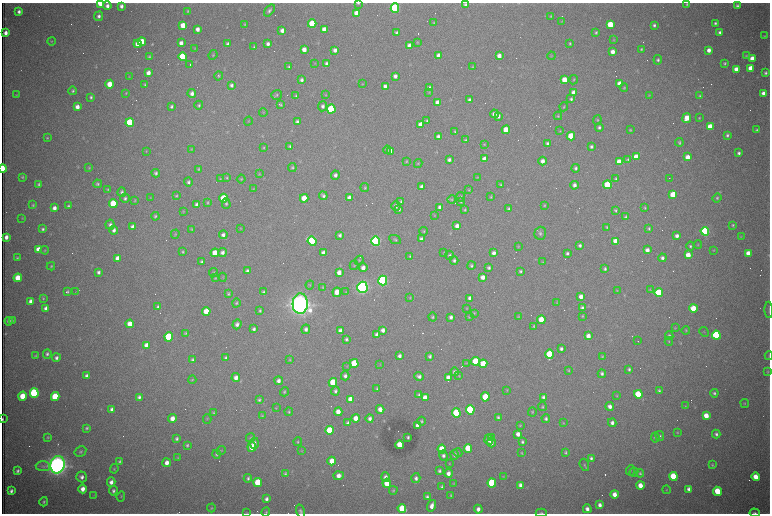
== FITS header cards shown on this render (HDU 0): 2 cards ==
NAXIS1  =                 1536 /fastest changing axis
NAXIS2  =                 1023 /next to fastest changing axis

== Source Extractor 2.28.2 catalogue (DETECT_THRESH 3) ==
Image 1536 x 1023 px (HDU 0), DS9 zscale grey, zoomed out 1/2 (1 PNG px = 2 x 2 image px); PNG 772 x 516 px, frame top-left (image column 1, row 1022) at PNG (2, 3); each listed source drawn as its Kron ellipse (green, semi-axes under 4 px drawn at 4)
Background 2730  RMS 32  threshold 95.8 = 3 sigma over >= 5 px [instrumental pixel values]
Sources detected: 659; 105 cannot appear on this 1/2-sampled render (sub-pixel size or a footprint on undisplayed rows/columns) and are neither listed nor drawn; of the other 554, the 500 brightest by FLUX_AUTO listed and drawn (54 fainter detections omitted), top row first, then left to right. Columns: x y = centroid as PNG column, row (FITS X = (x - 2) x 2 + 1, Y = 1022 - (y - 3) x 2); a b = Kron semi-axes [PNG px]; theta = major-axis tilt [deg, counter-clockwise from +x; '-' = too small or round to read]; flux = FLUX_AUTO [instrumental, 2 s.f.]
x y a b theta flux
100 3 4 3 - 2.1e+05
358 3 4 3 - 7.3e+03
687 4 4 3 - 8.9e+03
465 5 4 4 - 1.6e+04
107 6 4 4 - 2.9e+04
121 6 4 3 - 2.6e+04
737 6 4 4 - 1.5e+04
395 8 4 4 - 1.2e+06
269 10 7 4 50 1.7e+04
188 11 4 3 - 6.8e+03
19 12 3 3 - 2.3e+04
357 13 4 4 - 8.8e+04
99 16 5 4 - 2.3e+04
551 16 3 2 - 5.1e+03
562 21 3 2 - 4.2e+03
433 23 4 3 - 5.0e+03
715 23 4 4 - 1.3e+04
245 24 3 3 - 7.1e+03
312 24 4 4 - 2.9e+05
183 25 4 4 - 1.2e+05
610 25 4 4 - 2.1e+05
654 25 3 3 - 1.4e+04
197 29 4 3 - 3.5e+04
324 29 4 3 - 6.8e+04
282 30 4 4 - 3.7e+04
396 32 4 3 - 1.1e+04
596 32 3 2 - 8.7e+03
720 32 4 4 - 2.4e+04
5 33 4 3 - 3.8e+04
765 36 4 3 - 7.5e+03
614 40 4 3 - 5.2e+03
51 41 4 3 - 6.4e+03
142 42 4 4 - 1.3e+05
417 42 4 4 - 5.9e+03
181 43 4 3 - 4.1e+04
570 43 3 3 - 8.5e+03
138 44 4 4 - 7.7e+04
228 44 4 3 - 1.9e+04
268 44 3 3 - 2.4e+04
409 46 4 3 - 5.6e+04
254 47 3 2 - 7.9e+03
195 48 4 3 - 4.7e+03
641 49 4 3 - 7.8e+03
304 50 4 3 - 5.1e+04
335 50 4 3 - 2.8e+04
709 50 4 3 - 3.8e+04
612 52 4 3 - 4.9e+04
213 55 5 3 - 8.4e+03
439 55 4 3 - 5.2e+04
499 56 4 3 - 4.4e+04
551 56 4 3 - 5.1e+03
746 56 4 4 - 7.1e+03
149 57 4 3 - 9.5e+03
182 57 4 4 - 3.1e+05
752 58 4 4 - 6.0e+04
658 60 4 4 - 1.4e+04
315 63 4 3 - 4.3e+03
326 63 4 3 - 1.6e+04
725 63 4 3 - 1.1e+04
190 65 2 1 - 2.3e+05
289 67 3 3 - 9.6e+03
473 67 4 3 - 5.8e+03
751 68 4 4 - 9.7e+04
736 69 4 4 - 6.0e+04
148 73 4 3 - 4.3e+04
765 73 4 3 - 1.4e+04
219 76 5 4 - 9.4e+03
395 76 4 3 - 2.7e+04
129 77 4 2 - 4.2e+03
302 80 3 3 - 1.8e+04
564 80 4 4 - 1.1e+05
574 80 5 3 - 7.0e+03
109 84 4 4 - 1.1e+05
362 84 4 2 - 4.4e+03
620 84 4 3 - 6.8e+04
145 85 4 3 - 9.2e+03
231 85 4 4 - 1.8e+04
385 86 4 3 - 2.5e+04
429 88 4 3 - 2.1e+04
624 88 4 3 - 6.8e+03
73 91 4 4 - 1.2e+04
429 92 4 3 - 6.1e+03
574 92 4 4 - 5.8e+04
126 93 4 4 - 6.3e+03
192 93 4 4 - 2.9e+04
763 93 4 3 - 3.1e+04
16 95 4 3 - 4.5e+03
277 95 5 5 - 1.1e+04
325 95 3 3 - 4.5e+03
649 95 4 3 - 5.4e+03
296 96 4 3 - 1.1e+04
699 96 4 3 - 8.4e+03
91 97 4 3 - 1.2e+04
571 99 4 4 - 1.4e+04
470 100 3 3 - 2.2e+04
438 102 4 3 - 5.1e+04
199 105 4 4 - 1.2e+04
280 105 3 3 - 7.9e+03
171 106 4 3 - 1.4e+04
323 106 5 4 - 2.2e+04
77 107 4 4 - 4.5e+04
564 107 4 3 - 6.7e+03
331 109 4 4 - 6.1e+05
263 113 4 4 - 6.1e+03
494 114 4 4 - 3.5e+04
498 116 4 3 - 3.1e+04
558 116 4 4 - 7.7e+03
687 118 5 4 - 9.6e+04
699 118 3 2 - 5.7e+03
597 120 4 3 - 7.8e+03
248 121 4 3 - 5.3e+03
427 121 4 3 - 1.2e+04
297 122 4 3 - 1.8e+04
130 123 4 4 - 6.3e+05
421 124 4 4 - 6.6e+04
599 127 4 4 - 1.6e+04
710 127 4 4 - 1.6e+05
506 130 4 4 - 1.5e+05
630 130 3 3 - 7.4e+03
756 130 3 3 - 9.6e+03
455 131 4 3 - 9.1e+03
560 131 3 3 - 5.3e+03
727 135 3 3 - 1.4e+04
438 136 4 3 - 2.0e+04
571 136 4 4 - 2.3e+05
47 138 3 3 - 6.9e+03
465 140 4 3 - 8.6e+03
679 142 4 3 - 1.1e+04
548 143 3 3 - 2.2e+04
484 144 3 3 - 5.2e+03
290 146 4 3 - 1.2e+04
264 147 4 3 - 6.4e+03
591 147 3 3 - 1.5e+04
191 149 4 3 - 5.9e+03
387 150 4 4 - 1.4e+04
146 151 4 3 - 5.3e+03
391 151 4 4 - 6.4e+04
739 153 4 3 - 1.8e+04
636 157 4 4 - 1.0e+05
688 157 4 3 - 5.5e+04
484 159 4 3 - 5.4e+04
628 159 4 3 - 8.4e+03
449 160 4 3 - 1.9e+04
406 161 4 3 - 6.8e+03
542 161 4 4 - 4.1e+04
619 162 4 4 - 1.5e+05
418 163 4 3 - 5.7e+03
292 167 4 4 - 1.1e+04
3 168 4 2 - 3.1e+05
89 168 4 3 - 6.7e+03
575 168 4 4 - 1.4e+04
198 169 3 3 - 7.5e+03
156 173 4 3 - 1.5e+04
259 174 3 2 - 4.2e+03
335 175 4 4 - 2.4e+04
22 177 3 2 - 8.2e+03
227 177 3 3 - 7.6e+03
477 177 3 3 - 4.4e+03
669 178 2 1 - 6.3e+03
220 179 3 3 - 4.7e+03
241 179 4 3 - 7.3e+03
616 179 4 4 - 1.1e+04
188 182 4 4 - 1.5e+04
39 184 4 3 - 1.2e+04
97 184 4 3 - 1.2e+04
500 185 3 3 - 7.6e+03
574 185 4 4 - 2.4e+04
607 185 4 4 - 3.1e+05
422 187 3 3 - 2.4e+04
365 188 4 4 - 7.9e+03
253 189 4 3 - 5.4e+03
108 190 4 4 - 9.3e+03
469 190 3 3 - 6.6e+03
122 192 5 4 - 1.5e+04
673 195 4 4 - 1.9e+05
176 196 4 3 - 8.3e+03
323 196 4 3 - 1.7e+04
461 197 5 4 - 9.1e+03
491 197 4 3 - 7.3e+03
125 198 5 4 - 1.7e+04
150 198 3 3 - 4.7e+03
224 198 4 4 - 2.6e+05
304 198 4 4 - 1.3e+05
349 198 4 3 - 4.6e+04
717 198 5 4 - 1.1e+04
452 199 4 4 - 8.2e+03
135 200 4 3 - 5.6e+03
401 201 4 4 - 1.0e+04
461 201 4 3 - 7.9e+03
113 203 4 4 - 2.6e+05
208 203 4 3 - 7.0e+03
226 204 5 4 - 1.2e+04
33 205 4 4 - 8.9e+03
197 205 4 3 - 2.6e+04
544 205 4 3 - 7.0e+03
68 206 4 3 - 1.3e+04
396 206 4 4 - 2.3e+04
440 207 4 4 - 3.9e+04
54 208 4 3 - 3.8e+04
645 208 4 3 - 6.7e+03
399 209 4 4 - 1.1e+04
509 209 4 3 - 1.4e+04
465 210 4 3 - 9.0e+03
615 210 4 4 - 9.5e+03
183 211 4 3 - 5.1e+03
434 215 3 3 - 4.4e+03
155 216 4 3 - 9.4e+03
626 217 4 3 - 1.0e+04
22 218 4 3 - 4.8e+03
110 225 5 4 - 2.1e+04
733 225 4 3 - 9.0e+03
457 226 4 3 - 4.1e+04
133 227 4 3 - 3.1e+04
607 227 3 3 - 8.5e+03
240 228 3 3 - 4.2e+03
649 228 4 3 - 9.1e+03
43 229 3 3 - 1.3e+04
191 229 4 3 - 5.2e+03
114 230 4 4 - 2.5e+04
424 231 4 3 - 6.9e+03
705 231 4 4 - 1.4e+06
540 233 6 6 - 1.8e+04
175 234 4 3 - 7.1e+03
223 235 4 4 - 2.5e+04
340 235 4 3 - 1.6e+04
677 236 4 4 - 2.6e+04
6 237 4 3 - 4.1e+04
741 237 4 3 - 4.4e+03
421 239 3 3 - 2.3e+04
395 240 6 4 -25 1.0e+04
312 241 4 4 - 8.2e+05
376 241 5 4 - 1.7e+06
616 241 4 4 - 1.1e+05
580 245 4 3 - 1.7e+04
698 245 4 3 - 5.3e+03
518 246 3 3 - 4.4e+03
690 246 4 4 - 1.1e+04
38 249 4 4 - 8.7e+04
45 250 4 3 - 5.8e+03
647 250 4 3 - 3.7e+04
714 250 3 3 - 4.2e+03
183 252 4 3 - 8.1e+03
222 252 4 4 - 2.4e+04
215 253 4 4 - 1.2e+05
323 253 4 3 - 3.4e+04
444 253 3 3 - 7.3e+03
494 253 4 3 - 3.0e+04
567 253 3 3 - 1.5e+04
748 253 4 3 - 6.3e+04
449 255 4 3 - 1.0e+04
688 255 4 4 - 9.4e+04
410 256 3 3 - 8.5e+03
17 258 3 3 - 8.6e+03
118 258 4 4 - 8.6e+04
662 258 4 4 - 2.2e+04
359 260 4 4 - 7.6e+03
454 260 4 4 - 1.5e+04
202 262 3 3 - 1.7e+04
543 262 4 3 - 5.5e+03
354 265 5 3 - 5.6e+03
51 266 4 3 - 8.2e+03
471 266 4 4 - 1.3e+04
363 268 4 4 - 4.0e+04
489 268 3 3 - 1.5e+04
605 269 4 3 - 1.2e+04
247 271 3 3 - 1.7e+04
520 271 4 4 - 1.2e+04
98 272 4 3 - 1.9e+04
339 272 4 3 - 4.7e+04
213 273 4 4 - 9.6e+03
223 277 4 3 - 4.2e+03
483 277 4 3 - 4.4e+04
18 278 4 4 - 1.3e+05
215 278 4 3 - 6.3e+03
383 280 5 4 - 1.8e+06
310 285 4 3 - 5.7e+03
323 287 4 3 - 6.2e+03
362 287 5 5 - 3.4e+06
650 290 4 3 - 4.9e+03
76 291 2 1 - 8.9e+03
617 291 4 2 - 4.5e+03
67 292 4 3 - 1.1e+04
263 292 3 3 - 1.1e+04
337 292 5 4 - 8.2e+04
346 292 4 3 - 4.8e+03
659 293 4 4 - 4.3e+05
228 294 4 3 - 9.5e+03
581 296 4 3 - 4.3e+04
43 298 4 3 - 7.0e+03
410 298 4 3 - 5.4e+03
470 298 4 3 - 3.6e+04
31 301 4 3 - 4.2e+04
557 302 3 3 - 4.4e+03
236 303 4 3 - 1.1e+04
300 304 10 7 87 1.0e+07
158 306 4 4 - 1.6e+04
46 308 4 3 - 2.5e+04
467 308 3 3 - 4.8e+03
582 308 4 3 - 1.8e+04
693 308 4 4 - 1.7e+05
260 310 4 3 - 1.0e+04
769 310 8 2 -87 8.0e+03
206 311 4 4 - 1.4e+05
474 313 3 3 - 5.7e+03
582 316 4 3 - 7.0e+03
432 317 4 4 - 1.1e+04
451 317 4 4 - 2.3e+04
469 317 4 2 - 4.7e+03
518 317 4 3 - 5.5e+03
541 320 4 4 - 1.4e+05
9 321 4 4 - 2.2e+04
12 321 3 3 - 7.0e+03
130 324 4 4 - 8.0e+04
237 324 5 4 - 2.5e+04
534 326 4 3 - 8.0e+03
675 328 4 3 - 5.0e+03
254 329 4 3 - 1.8e+04
306 329 5 4 - 2.3e+04
340 330 4 3 - 2.6e+04
383 330 4 3 - 3.2e+04
686 330 4 4 - 7.6e+03
704 332 5 2 - 4.7e+03
186 333 3 3 - 7.3e+03
377 335 4 3 - 2.9e+04
716 335 4 4 - 1.0e+06
588 336 4 4 - 5.2e+04
669 336 4 4 - 1.5e+04
169 337 4 4 - 5.9e+05
346 339 4 3 - 1.4e+04
638 341 3 1 - 4.2e+03
669 341 4 3 - 5.7e+03
146 345 4 4 - 5.4e+04
561 349 4 3 - 1.7e+04
47 354 5 4 - 1.6e+04
550 354 5 4 - 3.8e+05
35 356 4 3 - 6.4e+03
399 356 4 3 - 2.1e+04
430 356 4 3 - 1.5e+04
602 356 4 3 - 6.9e+03
769 356 4 3 - 4.7e+03
56 358 4 4 - 2.2e+04
226 358 4 3 - 1.7e+04
192 360 4 3 - 1.2e+04
290 360 4 3 - 6.4e+03
475 361 4 4 - 2.9e+05
354 363 4 4 - 3.5e+05
466 363 3 3 - 4.7e+03
483 364 4 4 - 1.7e+05
380 365 4 2 - 4.4e+03
347 366 4 3 - 4.4e+03
629 369 4 3 - 1.2e+04
568 370 3 3 - 6.8e+03
768 371 3 3 - 5.7e+03
455 372 4 4 - 2.7e+04
602 374 4 4 - 1.6e+04
87 376 4 3 - 3.1e+04
345 376 4 4 - 2.3e+04
419 376 5 4 - 2.5e+04
459 376 4 3 - 5.9e+03
448 377 4 3 - 3.8e+04
236 378 4 4 - 4.0e+04
192 380 4 4 - 7.7e+03
279 381 4 3 - 2.8e+04
333 382 4 4 - 3.2e+05
377 388 4 3 - 8.7e+03
507 390 4 3 - 4.9e+03
335 391 4 4 - 1.7e+04
659 391 4 3 - 1.1e+04
284 392 5 3 - 8.8e+03
34 393 5 4 - 1.0e+06
714 393 4 4 - 1.4e+04
638 394 4 4 - 3.1e+05
419 395 4 3 - 1.4e+04
22 396 4 4 - 1.4e+05
617 396 4 3 - 5.5e+03
55 397 4 4 - 3.6e+05
139 397 4 3 - 1.9e+04
425 397 4 3 - 6.4e+04
485 397 4 4 - 2.0e+05
543 397 4 3 - 1.7e+04
350 399 4 4 - 8.1e+04
259 400 4 4 - 1.2e+04
745 403 4 3 - 6.5e+03
610 406 4 4 - 3.6e+04
685 406 3 3 - 4.6e+03
542 407 4 4 - 9.0e+03
276 408 4 2 - 4.1e+03
112 409 4 3 - 3.2e+04
380 409 4 4 - 5.0e+04
470 410 4 4 - 8.3e+05
289 412 4 3 - 7.9e+03
338 412 4 4 - 7.0e+04
532 412 4 3 - 6.7e+03
214 413 4 3 - 8.1e+03
456 413 4 4 - 4.8e+05
262 416 4 3 - 7.2e+03
706 416 4 4 - 8.8e+04
498 417 3 3 - 1.1e+04
172 418 4 4 - 5.7e+04
356 418 4 3 - 7.4e+04
370 418 4 4 - 2.5e+04
546 418 4 4 - 1.6e+04
3 419 3 1 - 8.4e+03
207 419 5 3 - 4.5e+03
421 421 4 4 - 9.7e+03
348 423 4 3 - 2.2e+04
563 423 3 3 - 5.1e+03
612 423 4 4 - 2.5e+04
418 425 4 3 - 4.8e+04
520 425 4 3 - 6.6e+03
87 428 4 3 - 1.2e+04
329 430 4 4 - 2.9e+05
677 433 4 4 - 5.4e+03
518 434 4 3 - 4.0e+04
716 434 4 4 - 1.6e+04
660 436 5 4 - 1.2e+04
48 437 4 3 - 7.9e+03
408 437 3 3 - 1.2e+04
491 437 2 1 - 1.4e+05
177 438 4 3 - 1.3e+04
251 438 4 3 - 5.6e+03
655 438 5 4 - 1.2e+04
489 439 5 4 - 4.9e+04
298 442 4 3 - 7.0e+03
522 442 4 3 - 1.2e+04
254 443 5 4 - 2.6e+04
491 443 4 3 - 3.7e+04
187 445 3 3 - 1.1e+04
400 445 4 4 - 1.7e+05
252 447 5 4 - 1.2e+05
468 448 4 4 - 2.6e+05
442 449 4 4 - 2.1e+05
221 450 5 4 - 6.1e+03
302 451 4 3 - 4.1e+03
80 452 6 4 30 1.4e+04
565 452 4 3 - 8.9e+03
458 453 4 4 - 8.3e+03
522 453 4 3 - 5.8e+03
216 454 4 4 - 1.2e+04
443 455 5 4 - 1.9e+04
455 455 5 4 - 1.8e+04
178 458 4 3 - 5.7e+03
591 458 4 3 - 1.6e+04
119 461 4 4 - 1.3e+04
332 461 4 4 - 8.9e+04
167 463 4 3 - 4.6e+04
449 464 3 3 - 4.9e+03
57 465 9 7 77 8.0e+06
584 465 6 4 -73 1.1e+04
712 465 4 3 - 7.7e+03
43 466 7 5 -4 2.0e+04
114 469 5 3 - 7.8e+03
630 470 5 3 - 6.8e+03
18 471 4 3 - 1.6e+04
439 471 4 3 - 1.6e+04
634 472 4 4 - 1.1e+04
448 473 4 3 - 3.9e+04
640 473 4 3 - 9.6e+03
285 474 4 3 - 1.1e+04
339 476 5 4 - 5.1e+04
673 476 4 4 - 2.9e+05
82 477 5 5 - 3.0e+04
386 477 5 4 - 3.1e+04
503 477 4 3 - 5.1e+03
756 477 4 3 - 9.2e+04
248 478 4 3 - 1.4e+04
416 478 5 4 - 2.2e+04
111 482 4 4 - 3.7e+04
258 482 4 4 - 2.3e+05
387 483 4 4 - 1.6e+05
454 483 4 2 - 4.1e+03
492 483 4 4 - 5.8e+05
520 485 4 3 - 2.7e+04
640 485 4 3 - 8.3e+04
442 487 4 3 - 1.1e+04
83 489 4 3 - 4.9e+04
689 489 4 3 - 3.0e+04
393 490 4 3 - 7.4e+03
666 490 4 3 - 6.5e+03
11 491 4 3 - 2.2e+04
113 491 5 4 - 1.9e+04
717 491 4 4 - 2.3e+05
614 494 4 3 - 5.9e+04
94 495 3 3 - 4.3e+03
451 495 3 2 - 7.6e+03
121 496 5 3 - 6.4e+03
427 497 3 3 - 1.6e+04
266 499 4 3 - 2.2e+04
44 502 5 3 - 1.3e+04
600 505 4 3 - 3.2e+04
432 506 6 3 70 4.8e+04
211 508 4 3 - 6.4e+03
402 508 4 4 - 2.4e+05
478 509 4 3 - 3.5e+04
587 509 4 4 - 3.3e+04
300 511 7 4 -74 1.6e+04
266 512 5 4 - 8.3e+03
247 513 4 3 - 4.6e+03
541 513 5 3 - 9.1e+03
755 513 5 3 - 1.3e+04
At the frame edge (FLAGS 8, measured only in part): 11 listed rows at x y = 100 3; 358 3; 3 168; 769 310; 769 356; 3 419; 300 511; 266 512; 247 513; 541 513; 755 513
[54 fainter detections neither listed nor drawn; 105 sub-pixel or undisplayed-footprint detections neither listed nor drawn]